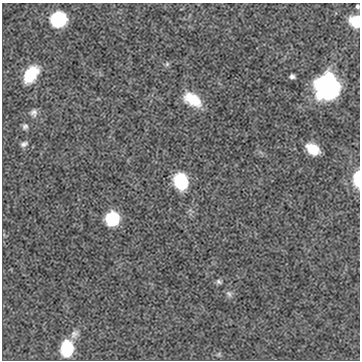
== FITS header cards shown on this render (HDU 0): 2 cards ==
NAXIS1  =                  358
NAXIS2  =                  358

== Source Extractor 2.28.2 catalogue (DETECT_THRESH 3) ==
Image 358 x 358 px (HDU 0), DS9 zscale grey, 1 PNG px = 1 image px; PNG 362 x 362 px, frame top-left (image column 1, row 358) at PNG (2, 3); no overlay
Background 0.00215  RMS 0.023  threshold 0.069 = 3 sigma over >= 5 px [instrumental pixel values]
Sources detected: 20; all 20 listed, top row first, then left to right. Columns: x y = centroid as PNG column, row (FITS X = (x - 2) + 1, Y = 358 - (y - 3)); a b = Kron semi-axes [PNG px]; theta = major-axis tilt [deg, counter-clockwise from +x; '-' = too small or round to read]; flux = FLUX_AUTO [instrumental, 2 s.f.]
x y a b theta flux
357 6 4 3 - 3.2
58 19 12 11 - 110
355 21 11 9 -57 39
167 64 6 6 - 3
31 74 18 11 56 54
292 76 5 4 - 4.3
328 88 16 14 -66 550
192 99 21 12 -32 43
34 113 10 9 - 7
25 126 8 7 - 4.8
24 144 9 6 20 4.7
313 149 12 8 -34 36
358 179 11 5 88 78
181 181 13 11 -73 90
112 218 9 9 - 160
219 282 7 5 -28 3.5
229 294 10 6 -65 4.7
74 334 13 9 55 9.7
67 348 15 11 84 63
219 354 7 4 71 2.2
At the frame edge (FLAGS 8, measured only in part): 3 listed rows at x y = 357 6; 355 21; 358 179